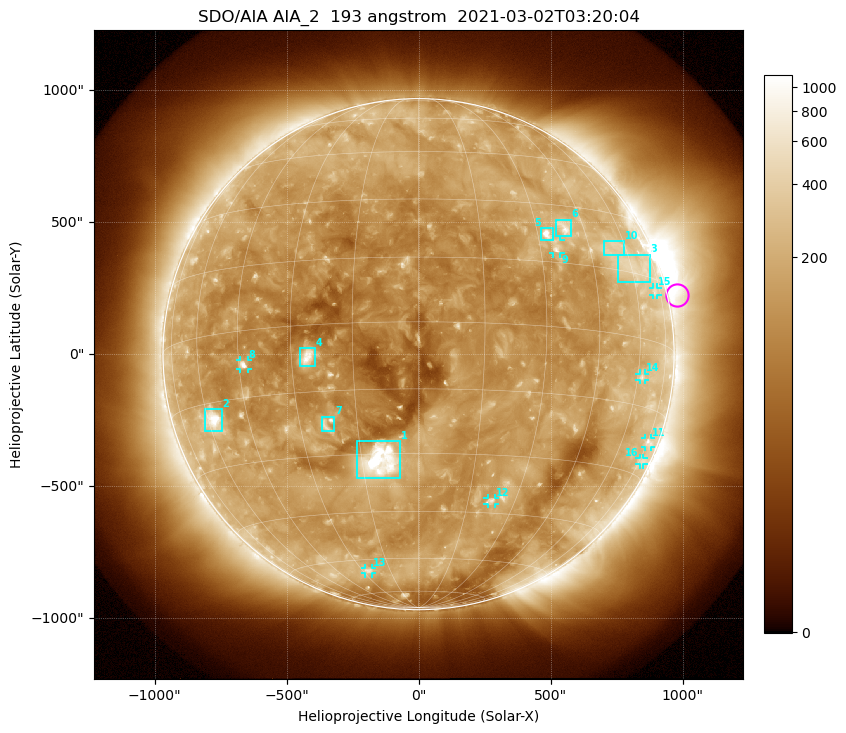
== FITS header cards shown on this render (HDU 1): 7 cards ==
TELESCOP= 'SDO/AIA '           / For AIA: SDO/AIA
INSTRUME= 'AIA_2   '           / For AIA: AIA_ATA1, AIA_ATA2, AIA_ATA3 or AIA_AT
WAVELNTH=                  193 / [angstrom] Wavelength
WAVEUNIT= 'angstrom'           / Wavelength unit: angstrom
DATE-OBS= '2021-03-02T03:20:04.844' / [ISO] Date when observation started; ISO 8
CTYPE1  = 'HPLN-TAN'           / CTYPE1: HPLN
CTYPE2  = 'HPLT-TAN'           / CTYPE2: HPLT

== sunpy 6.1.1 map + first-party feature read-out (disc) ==
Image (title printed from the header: SDO/AIA AIA_2  193 angstrom  2021-03-02T03:20:04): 1024 x 1024 px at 2.4 arcsec/px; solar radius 968 arcsec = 403 px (full disc in frame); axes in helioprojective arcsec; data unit not stated in the header (colour bar unlabelled)
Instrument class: DISC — disc imager (sunpy class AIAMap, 193 A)
Bright regions (active regions / flare kernels): reference = the median radial profile (limb darkening/brightening removed); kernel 9 px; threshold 5 sigma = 220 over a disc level ~127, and >= 1.15x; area >= 12 px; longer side >= 10 px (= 24 arcsec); searched inside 0.97 R_sun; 16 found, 16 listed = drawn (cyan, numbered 1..; 8 of them under ~33 arcsec drawn as corner ticks so the feature stays visible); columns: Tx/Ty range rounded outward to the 5 arcsec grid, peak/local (2 s.f.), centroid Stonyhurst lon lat
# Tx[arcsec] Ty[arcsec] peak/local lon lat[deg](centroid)
1 -235..-70 -470..-325 16 -10 -32
2 -810..-745 -295..-205 11 -58 -19
3 755..875 270..380 2.6 +61 +17
4 -450..-390 -45..25 8.3 -26 -7
5 465..510 430..480 11 +33 +22
6 520..575 445..510 5.6 +38 +24
7 -370..-320 -290..-235 4.3 -23 -22
8 -680..-645 -55..-25 6.6 -44 -8
9 505..540 380..435 4.8 +35 +19
10 700..780 375..430 2.5 +54 +20
11 860..880 -350..-320 3 +75 -22
12 260..290 -570..-545 3.8 +22 -42
13 -205..-175 -830..-810 3 -27 -64
14 835..860 -100..-75 2.9 +62 -9
15 885..905 225..255 2.3 +71 +12
16 835..855 -420..-390 2.2 +77 -27
Off-limb structures (1.02-1.3 R_sun): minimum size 162 px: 6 found; the strongest spans PA ~215..320 deg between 1.02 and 1.3 R_sun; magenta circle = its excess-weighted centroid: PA ~285 deg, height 1.04 R_sun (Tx ~980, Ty ~225 arcsec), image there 2.1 x the reference